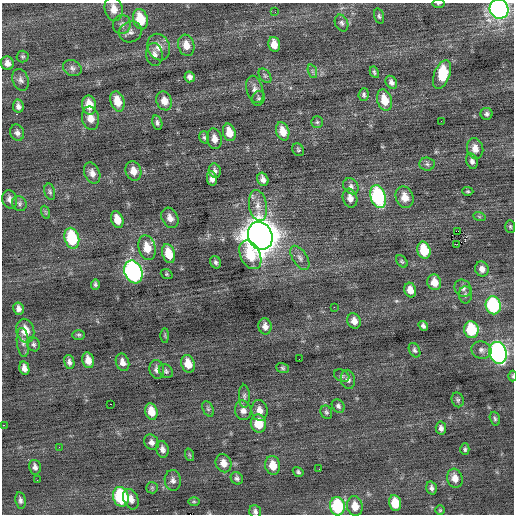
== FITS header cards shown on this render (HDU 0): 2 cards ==
NAXIS1  =                  512 / Axis length
NAXIS2  =                  512 / Axis length

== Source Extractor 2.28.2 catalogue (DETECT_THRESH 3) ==
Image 512 x 512 px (HDU 0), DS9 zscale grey, 1 PNG px = 1 image px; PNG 516 x 516 px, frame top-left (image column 1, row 512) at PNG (2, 3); each listed source drawn as its Kron ellipse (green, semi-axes under 4 px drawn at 4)
Background -0.0249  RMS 0.84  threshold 2.51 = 3 sigma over >= 5 px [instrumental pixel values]
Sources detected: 148; all 148 listed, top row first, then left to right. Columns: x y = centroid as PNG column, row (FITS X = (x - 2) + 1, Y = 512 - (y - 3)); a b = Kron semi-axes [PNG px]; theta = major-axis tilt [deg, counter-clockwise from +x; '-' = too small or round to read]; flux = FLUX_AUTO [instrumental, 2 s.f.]
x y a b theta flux
438 4 6 4 6 73
114 9 12 9 -78 560
499 9 10 9 - 17000
275 12 2 2 - 30
379 16 8 4 -75 110
140 19 10 7 -74 1800
342 23 9 6 -66 160
122 24 10 9 - 260
130 32 12 10 28 290
274 44 7 5 -75 540
186 45 11 8 -75 520
159 47 13 11 -68 560
154 54 11 8 -83 310
23 56 6 6 - 100
7 63 7 6 - 300
72 68 10 7 -28 210
312 71 7 4 -71 120
374 72 6 4 -62 100
442 75 15 8 68 2300
265 76 8 5 -54 120
190 77 5 5 - 220
21 80 11 8 -69 230
391 82 7 5 -57 220
255 89 14 8 -75 350
364 95 6 5 - 120
259 98 7 6 - 120
384 100 11 7 -74 890
117 101 10 7 -73 870
164 101 10 7 -68 460
89 105 9 7 -78 870
18 106 7 5 -79 210
487 114 6 6 - 140
90 118 11 8 -79 520
441 121 2 2 - 150
317 122 6 5 - 100
157 123 7 5 -75 150
283 131 9 6 -73 670
229 132 9 6 -75 740
17 133 8 7 - 210
204 137 6 5 - 100
214 139 10 7 -79 390
475 148 10 8 -78 470
298 150 7 5 -57 100
472 161 8 5 -75 180
427 164 7 6 - 160
133 171 10 8 -74 480
215 171 7 6 - 150
92 173 11 7 -66 360
212 178 7 5 -80 310
263 179 7 5 -64 270
351 186 9 7 -47 200
468 191 5 4 - 75
50 192 8 5 -76 110
378 197 12 7 -73 6700
405 197 11 8 -69 620
350 198 9 7 -72 360
10 199 9 7 -75 270
19 203 8 7 - 170
258 206 15 9 -80 520
45 212 7 4 -71 78
479 216 6 4 -20 80
170 218 11 8 -62 390
117 219 9 6 -71 630
510 227 6 5 - 87
458 231 2 2 - 1800
260 236 14 12 -67 100000
72 238 10 7 -76 3200
457 244 4 2 - 72
147 248 12 8 -75 900
424 250 9 6 -76 1500
169 254 10 6 -73 1200
250 255 15 10 -63 1800
300 258 13 7 -57 280
402 261 7 5 -48 86
216 262 6 5 - 130
482 269 7 6 - 300
133 272 12 8 -70 14000
167 274 6 4 -21 72
434 282 8 7 - 610
95 284 5 4 - 100
463 288 9 8 - 240
410 290 7 6 - 480
465 295 8 6 -88 170
493 305 9 7 -78 5300
334 307 2 2 - 140
18 309 6 5 - 210
354 321 8 6 -66 380
265 326 8 6 -78 300
423 326 5 4 - 150
471 330 8 7 - 2400
25 331 12 9 -77 790
79 335 6 5 - 89
165 335 7 4 90 65
23 342 14 6 -84 260
34 344 7 6 - 130
415 350 8 5 -62 140
481 350 10 8 -20 240
498 353 11 8 -73 16000
299 359 2 2 - 54
88 360 8 5 -77 460
69 362 7 5 -79 180
122 362 9 6 -69 340
188 364 9 6 -72 780
24 368 7 5 -77 290
283 368 6 5 - 92
157 369 9 7 -80 250
166 371 7 6 - 130
342 376 8 5 -28 110
512 376 5 3 - 61
348 379 10 7 -82 230
244 396 11 5 -89 170
458 400 7 6 - 130
111 404 3 2 - 80
338 406 7 5 -49 150
208 409 8 5 -65 120
243 410 10 8 -76 320
259 410 10 8 -83 410
151 411 8 6 -74 710
326 412 7 5 -64 110
495 419 7 5 -74 100
258 423 9 7 -79 1100
3 425 2 2 - 390
441 428 6 5 - 200
151 442 8 7 - 250
59 447 2 2 - 32
162 449 8 6 -75 240
465 449 6 4 -88 95
190 455 6 4 -70 69
223 463 9 7 -66 490
273 465 9 7 -79 790
35 467 7 6 - 200
319 469 2 2 - 43
298 472 5 4 - 99
237 478 6 5 - 140
455 478 9 7 -74 470
37 480 2 2 - 29
173 480 10 8 -82 240
152 488 6 5 - 91
432 488 7 5 -76 180
121 497 10 7 -73 4100
131 499 11 7 -67 360
20 500 8 5 -82 170
194 502 6 4 -1 64
395 503 8 6 -79 1200
337 506 9 7 -81 3900
355 506 10 7 -79 670
440 510 4 4 - 68
255 511 7 5 -72 160
At the frame edge (FLAGS 8, measured only in part): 5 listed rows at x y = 438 4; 499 9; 512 376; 3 425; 255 511